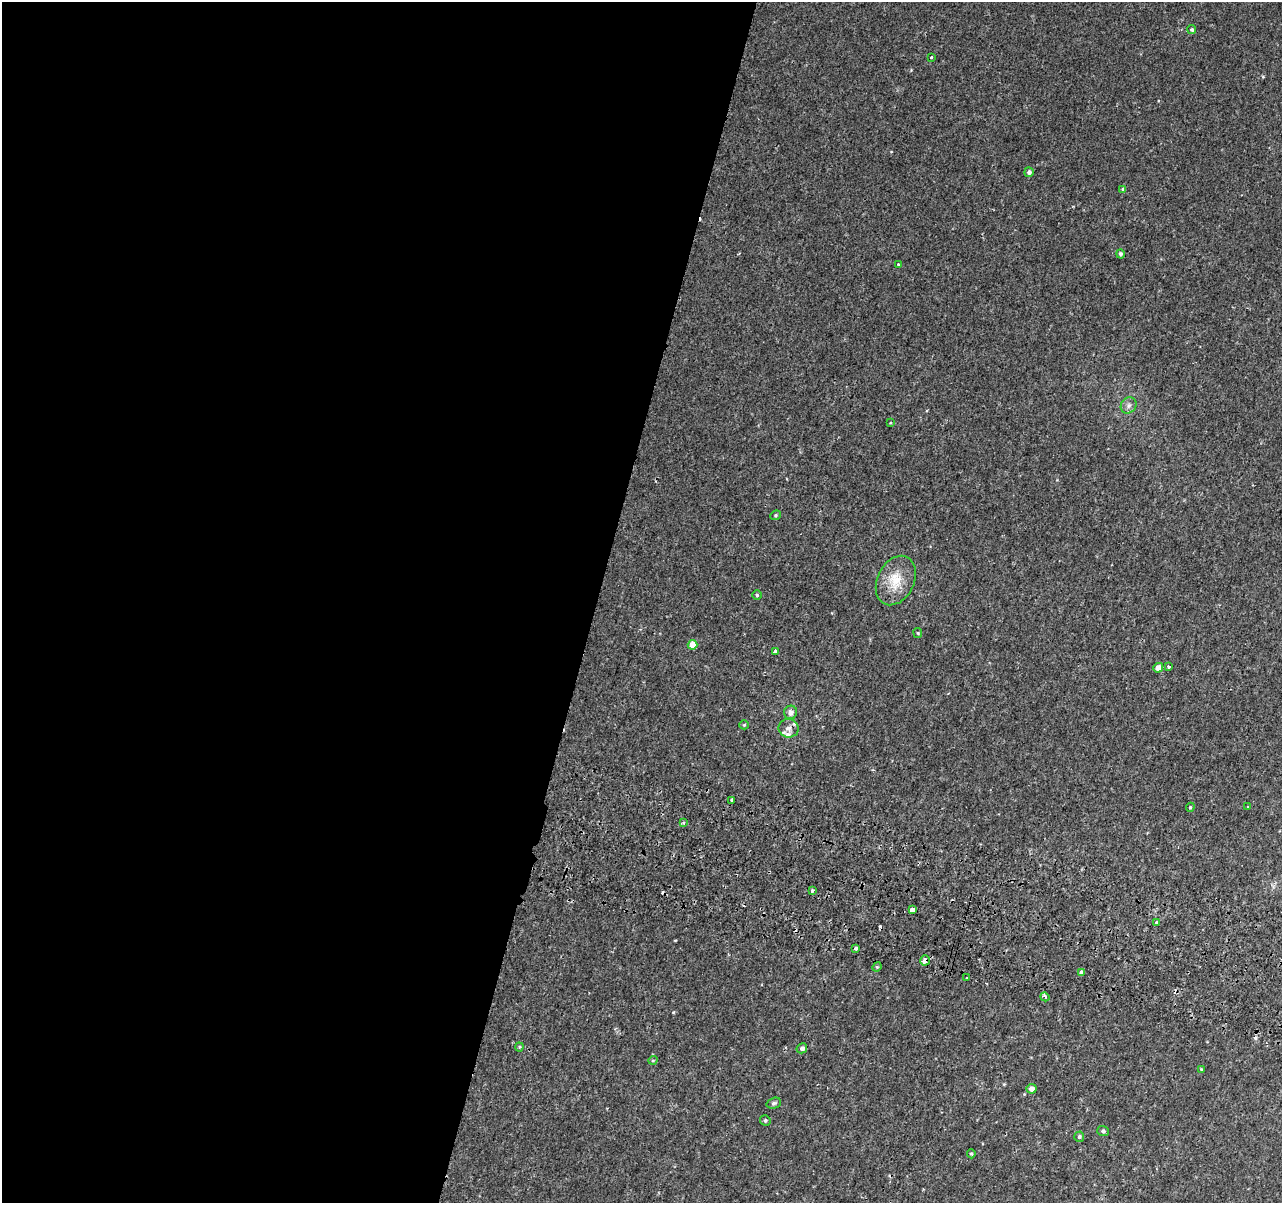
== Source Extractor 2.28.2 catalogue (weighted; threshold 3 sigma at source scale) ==
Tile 5 of 4 x 4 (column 1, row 2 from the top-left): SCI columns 23-1302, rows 2734-3934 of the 5158 x 5405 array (HDU 1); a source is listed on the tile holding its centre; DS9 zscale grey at full resolution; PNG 1284 x 1205 px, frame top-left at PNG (2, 2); each listed source drawn as its Kron ellipse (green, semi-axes under 4 px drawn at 4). Shown black and unused: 47% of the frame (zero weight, under 2 of 3 exposures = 3% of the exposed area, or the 3 px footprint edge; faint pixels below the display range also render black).
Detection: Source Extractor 2.28.2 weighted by HDU 2 'WHT'; one run over the whole footprint, this tile lists its part. Background 0.00219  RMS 0.0029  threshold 0.013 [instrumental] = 3 sigma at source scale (4.5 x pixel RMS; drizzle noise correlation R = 1.50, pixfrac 1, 0.0396/0.0396 arcsec/px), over >= 5 px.
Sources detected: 50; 6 cosmic-ray / hot-pixel residue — neither listed nor drawn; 2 inside a brighter listed object's ellipse — not listed separately; the other 42 listed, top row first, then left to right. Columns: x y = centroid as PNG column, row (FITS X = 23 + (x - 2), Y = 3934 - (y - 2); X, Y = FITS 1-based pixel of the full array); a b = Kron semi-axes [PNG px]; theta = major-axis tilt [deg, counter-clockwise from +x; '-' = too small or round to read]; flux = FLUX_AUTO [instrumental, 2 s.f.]
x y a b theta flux
1192 30 4 4 - 0.48
931 57 3 3 - 0.45
1029 172 5 5 - 0.85
1123 189 4 4 - 0.51
1120 254 4 4 - 0.66
898 265 3 2 - 0.21
1129 405 8 7 - 1
890 423 3 2 - 0.2
775 515 5 4 - 0.4
896 581 26 18 64 6.7
757 595 5 4 - 0.41
918 633 5 4 - 0.31
693 645 5 4 - 3.8
776 651 4 4 - 3.3
1168 666 3 3 - 0.91
1158 668 5 4 - 2.4
791 712 7 6 - 1.4
744 725 4 4 - 0.38
789 728 10 9 - 1.6
732 800 3 3 - 3.4
1190 807 4 4 - 0.34
1248 807 4 2 - 0.21
683 822 4 3 - 0.42
812 890 3 3 - 0.78
913 910 4 3 - 9.2
1156 922 3 2 - 0.21
855 948 3 3 - 2
925 960 5 4 - 1.8
877 967 5 4 - 0.32
1082 973 4 4 - 5.1
967 978 3 3 - 0.38
1045 997 5 3 - 0.83
519 1047 4 4 - 0.29
802 1048 5 5 - 1.1
653 1060 5 3 - 0.23
1201 1069 4 3 - 0.25
1031 1089 5 4 - 1.7
774 1103 7 5 19 0.6
765 1120 5 5 - 0.54
1103 1131 6 5 - 0.64
1079 1137 5 5 - 0.54
971 1154 4 3 - 0.35
Overlapping masked pixels (flux is a lower limit): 1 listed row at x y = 925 960